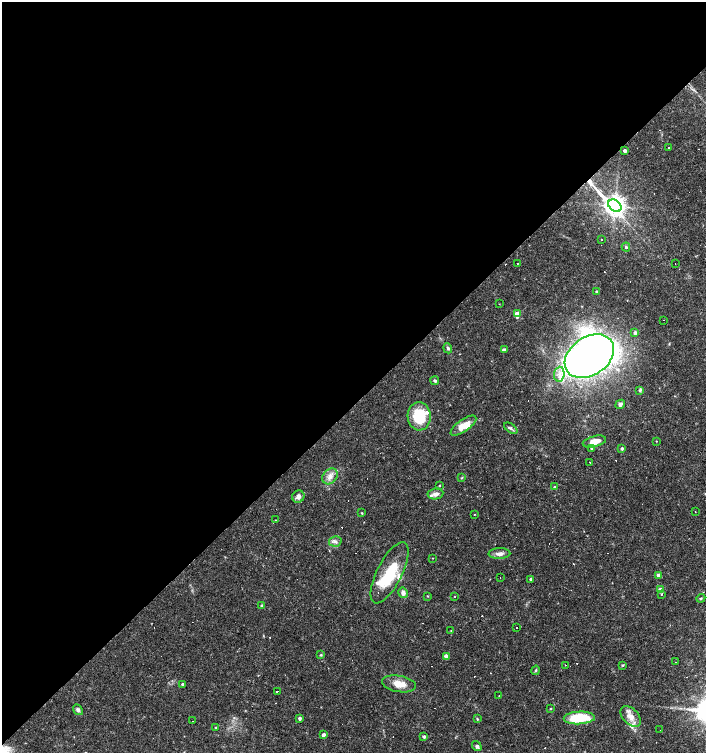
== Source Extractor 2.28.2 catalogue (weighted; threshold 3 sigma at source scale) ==
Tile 2 of 4 x 4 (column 2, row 1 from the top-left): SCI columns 1616-3022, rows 4509-6010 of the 5979 x 6011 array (HDU 1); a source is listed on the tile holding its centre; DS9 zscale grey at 2 x 2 block average (1 PNG px = mean of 2 x 2 image px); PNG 708 x 755 px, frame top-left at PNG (2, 2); each listed source drawn as its Kron ellipse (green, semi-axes under 4 px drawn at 4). Shown black and unused: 54% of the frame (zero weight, under 3 of 4 exposures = <1% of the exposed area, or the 3 px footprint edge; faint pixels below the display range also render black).
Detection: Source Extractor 2.28.2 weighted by HDU 2 'WHT'; one run over the whole footprint, this tile lists its part. Background 0.0165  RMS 0.0016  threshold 0.0072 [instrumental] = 3 sigma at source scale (4.5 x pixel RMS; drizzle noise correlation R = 1.50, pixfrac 1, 0.0396/0.0396 arcsec/px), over >= 5 px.
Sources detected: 121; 1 inside a brighter object's white glare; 36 cosmic-ray / hot-pixel residue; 1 long thin detection or spike segment (spike, bleed or trail) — neither listed nor drawn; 8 inside a brighter listed object's ellipse — not listed separately; the other 75 listed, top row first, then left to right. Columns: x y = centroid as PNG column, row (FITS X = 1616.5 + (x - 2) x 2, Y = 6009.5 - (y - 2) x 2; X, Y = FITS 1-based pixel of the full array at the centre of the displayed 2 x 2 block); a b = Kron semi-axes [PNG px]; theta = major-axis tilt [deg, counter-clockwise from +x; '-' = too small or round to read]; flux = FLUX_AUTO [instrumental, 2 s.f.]
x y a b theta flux
668 147 2 2 - 0.41
625 151 2 2 - 1.6
615 206 7 5 -40 260
602 239 2 2 - 0.41
626 247 4 3 - 0.66
517 263 2 2 - 0.18
675 264 2 2 - 0.28
597 292 2 2 - 0.83
499 304 2 2 - 0.14
517 314 4 3 - 7.3
663 320 2 2 - 0.21
635 333 3 3 - 1
448 348 5 3 - 0.68
504 350 3 2 - 2
589 356 27 19 34 470
559 374 7 5 86 2.3
435 381 4 4 - 0.63
640 390 4 3 - 0.56
620 404 5 4 - 1
419 416 14 11 -86 13
463 425 15 6 35 5.7
511 428 7 4 -37 0.79
656 441 2 2 - 0.18
594 442 12 5 15 3.5
591 448 2 2 - 0.26
622 448 2 2 - 0.73
590 462 2 2 - 1.6
330 476 9 7 49 2.5
461 478 3 2 - 0.25
439 485 2 2 - 0.27
554 487 3 2 - 0.55
435 494 8 5 8 1.6
298 497 6 6 - 1.4
695 511 2 2 - 0.41
362 513 2 2 - 0.32
474 514 2 2 - 1.1
275 520 2 2 - 0.18
335 541 6 5 - 1.3
499 554 11 5 2 2
432 558 3 2 - 0.15
389 573 33 12 63 16
658 575 3 3 - 1.3
500 578 2 2 - 0.23
531 579 3 2 - 1.2
660 590 3 3 - 6
403 593 5 4 - 1.7
662 594 2 2 - 0.45
428 596 3 2 - 0.2
454 597 2 2 - 0.64
701 598 4 3 - 0.4
262 606 3 3 - 1.3
517 628 2 2 - 0.73
451 631 2 2 - 0.23
321 655 4 3 - 0.4
446 656 3 3 - 4.1
676 662 2 2 - 0.27
566 665 2 2 - 0.54
623 665 4 3 - 0.34
536 670 5 3 - 0.42
183 684 2 2 - 0.88
399 684 17 8 -9 5.1
277 691 2 2 - 0.72
499 696 2 2 - 0.16
550 708 2 2 - 0.36
78 710 6 4 -53 1
631 716 12 7 -48 3.6
300 718 3 2 - 1.2
579 718 15 6 3 17
477 719 4 3 - 0.38
193 721 2 2 - 0.61
216 727 2 2 - 0.25
660 730 2 2 - 0.24
323 735 3 2 - 1.7
424 736 3 2 - 1.1
477 746 5 3 - 0.85
Diffuse or blended objects may show on this block-average render without a row.